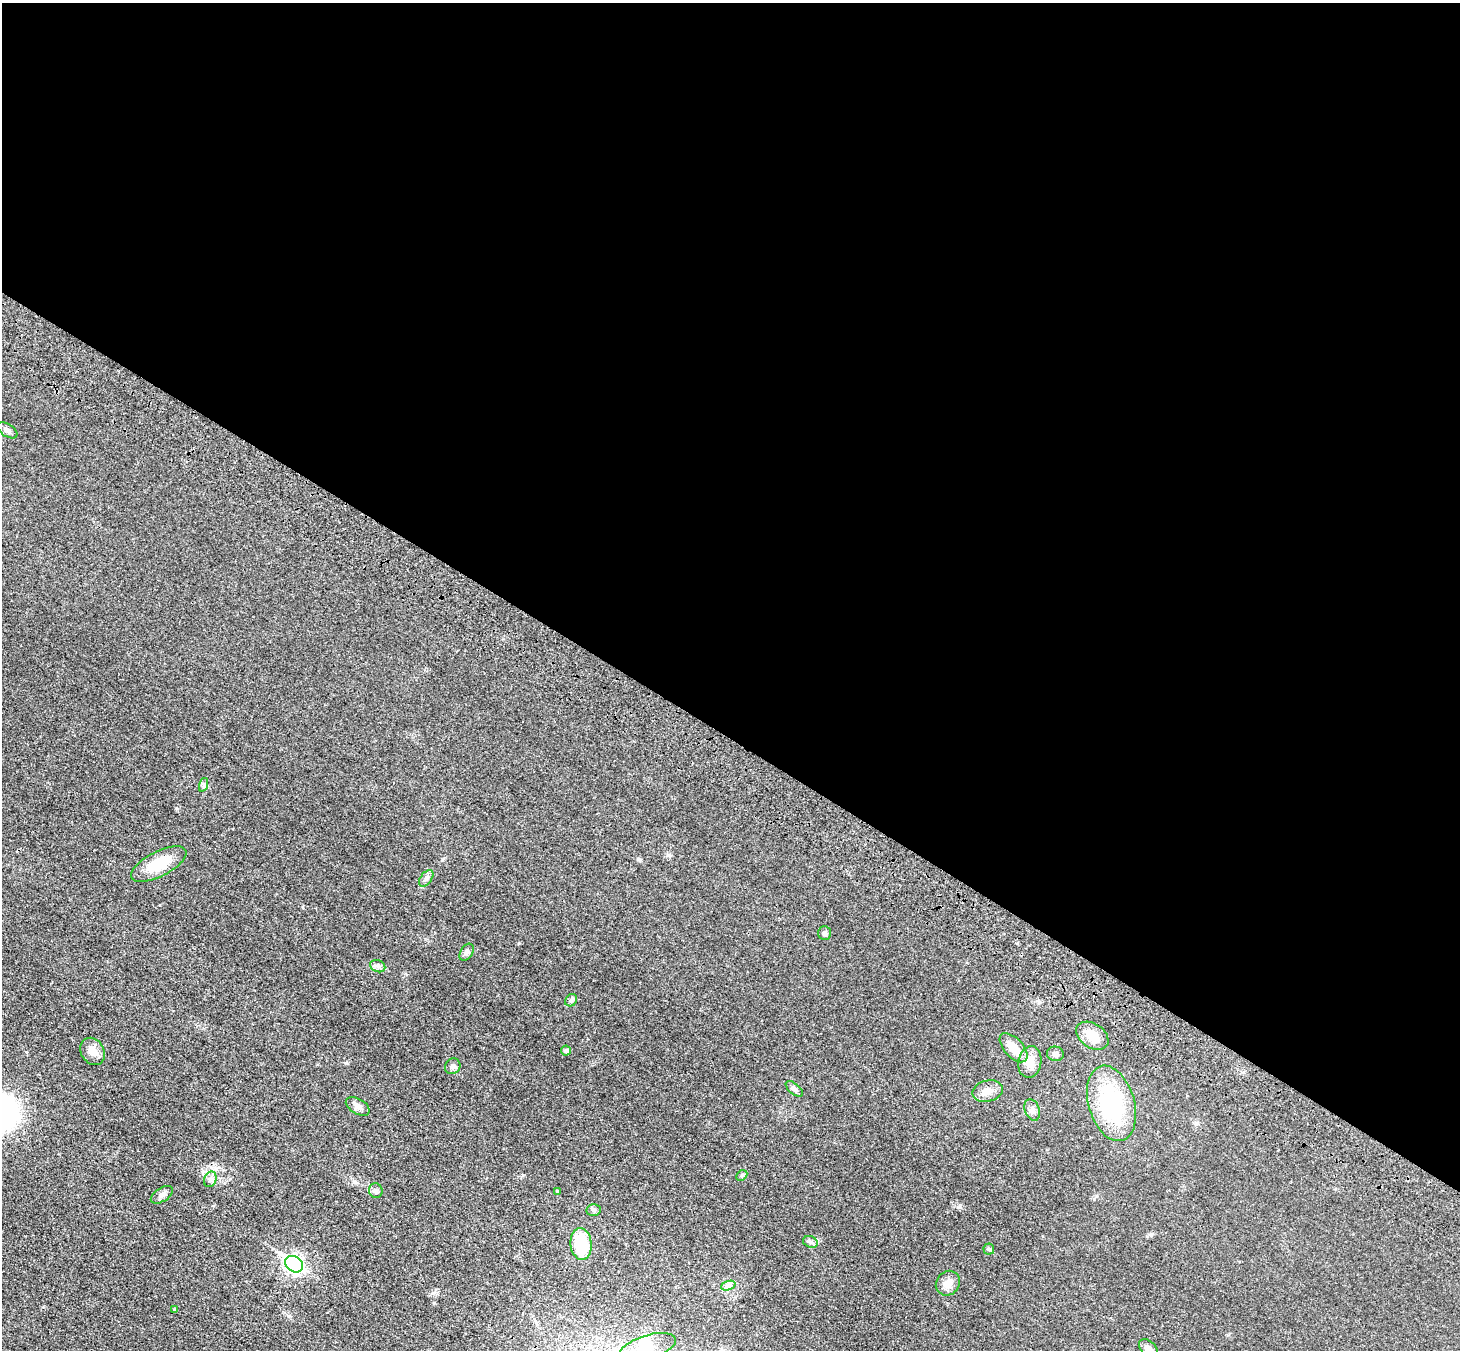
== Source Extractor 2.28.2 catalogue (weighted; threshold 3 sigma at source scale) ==
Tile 3 of 4 x 4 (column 3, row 1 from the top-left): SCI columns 2994-4451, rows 4300-5647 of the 5990 x 6038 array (HDU 1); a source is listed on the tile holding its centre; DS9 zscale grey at full resolution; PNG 1462 x 1352 px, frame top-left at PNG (2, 3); each listed source drawn as its Kron ellipse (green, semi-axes under 4 px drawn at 4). Shown black and unused: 55% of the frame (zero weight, under 3 of 4 exposures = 6% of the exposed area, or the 3 px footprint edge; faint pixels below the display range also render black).
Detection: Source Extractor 2.28.2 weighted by HDU 2 'WHT'; one run over the whole footprint, this tile lists its part. Background 0.0191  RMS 0.004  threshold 0.018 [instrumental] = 3 sigma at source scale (4.5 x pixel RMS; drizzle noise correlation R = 1.50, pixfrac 1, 0.05/0.05 arcsec/px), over >= 5 px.
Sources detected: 36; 1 inside a brighter object's white glare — neither listed nor drawn; the other 35 listed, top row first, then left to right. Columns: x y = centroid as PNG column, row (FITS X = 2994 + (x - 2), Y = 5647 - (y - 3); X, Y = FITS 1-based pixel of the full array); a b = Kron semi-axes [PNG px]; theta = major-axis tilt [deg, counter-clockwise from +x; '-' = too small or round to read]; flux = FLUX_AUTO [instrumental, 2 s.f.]
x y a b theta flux
7 430 11 6 -35 1.2
203 785 7 4 72 0.75
159 864 30 12 27 12
426 878 9 5 53 1.1
824 933 7 6 - 1
467 952 9 6 57 1.3
378 966 8 6 -21 1.1
571 1000 7 5 46 0.77
1092 1036 18 12 -34 6.3
1014 1048 18 9 -48 5.7
93 1051 14 11 -57 3.2
566 1051 5 5 - 0.78
1055 1054 8 7 - 1.6
1030 1062 16 11 80 4.9
453 1066 8 7 - 1.1
794 1089 10 5 -41 1.2
988 1091 15 10 14 3.2
1111 1103 39 23 -74 36
358 1106 13 7 -30 1.9
1032 1110 11 7 -69 1.6
742 1175 6 4 45 0.59
210 1179 8 6 70 1.3
376 1191 7 6 - 0.99
557 1191 3 3 - 0.44
162 1195 12 6 32 1.7
594 1210 7 6 - 0.89
810 1242 7 5 -23 0.97
581 1244 16 10 -84 16
989 1249 5 5 - 0.58
294 1264 9 7 -36 130
948 1283 13 11 50 3
728 1286 7 4 19 1.1
174 1310 4 3 - 0.5
647 1347 29 12 17 9.1
1148 1348 11 7 -44 1.8
Isophote crosses this tile's border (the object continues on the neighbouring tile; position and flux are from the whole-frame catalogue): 2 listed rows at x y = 647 1347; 1148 1348
Unlisted compact peaks at least as high as the median listed source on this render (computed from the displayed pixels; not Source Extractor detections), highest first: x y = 519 943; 346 1063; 959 1207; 638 859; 523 1175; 433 1293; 43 1307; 442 860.